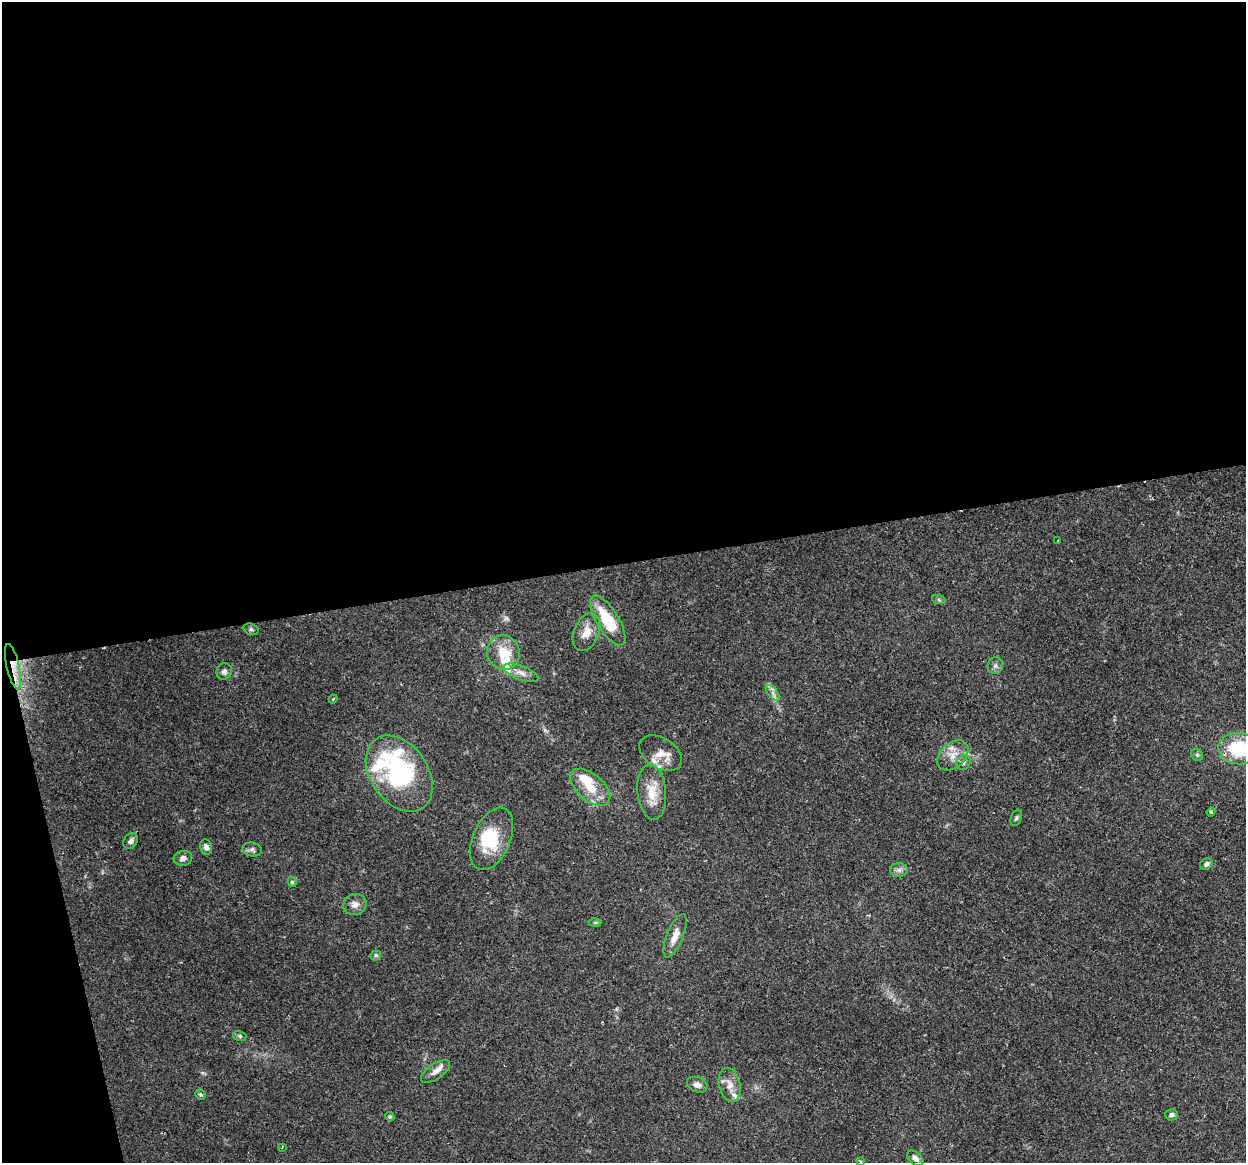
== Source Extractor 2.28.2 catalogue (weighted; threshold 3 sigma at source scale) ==
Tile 1 of 4 x 4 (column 1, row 1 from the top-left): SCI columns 1-1244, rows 3567-4727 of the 4977 x 4761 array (HDU 1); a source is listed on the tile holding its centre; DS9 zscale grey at full resolution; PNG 1248 x 1165 px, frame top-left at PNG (2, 2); each listed source drawn as its Kron ellipse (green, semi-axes under 4 px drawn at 4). Shown black and unused: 51% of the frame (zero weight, under 2 of 3 exposures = <1% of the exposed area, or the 3 px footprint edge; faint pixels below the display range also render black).
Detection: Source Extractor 2.28.2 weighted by HDU 2 'WHT'; one run over the whole footprint, this tile lists its part. Background 0.148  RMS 0.0061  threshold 0.0276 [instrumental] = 3 sigma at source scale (4.5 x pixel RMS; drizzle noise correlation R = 1.50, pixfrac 1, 0.0396/0.0396 arcsec/px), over >= 5 px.
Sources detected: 56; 1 too faint to see at this stretch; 1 inside a brighter object's white glare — neither listed nor drawn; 10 inside a brighter listed object's ellipse — not listed separately; the other 44 listed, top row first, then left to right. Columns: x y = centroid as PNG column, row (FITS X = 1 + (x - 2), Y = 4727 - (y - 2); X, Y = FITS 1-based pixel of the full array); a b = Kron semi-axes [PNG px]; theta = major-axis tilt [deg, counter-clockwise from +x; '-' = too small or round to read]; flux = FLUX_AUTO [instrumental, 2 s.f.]
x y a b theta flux
1058 540 3 2 - 0.5
939 600 7 4 -19 0.97
608 620 28 11 -58 27
251 629 8 5 -16 1.3
587 632 20 12 68 8
503 653 17 16 - 15
13 666 23 6 -77 9.5
995 666 8 7 - 2.2
224 672 8 7 - 2
521 673 18 7 -20 4.1
773 693 9 4 -52 2.3
333 699 4 3 - 0.59
1239 749 20 15 -6 33
661 753 23 15 -33 7.6
953 755 18 12 43 8
1197 755 6 5 - 1
963 763 8 6 48 1.8
399 774 42 29 -56 81
590 787 24 13 -41 13
652 792 28 14 -84 13
1211 812 4 4 - 0.96
1016 818 8 5 66 1.4
491 839 33 19 66 27
131 841 9 6 50 2.1
206 847 8 6 -78 2.8
252 849 10 7 -13 2.1
183 858 9 7 10 2.7
1206 864 7 5 32 1.9
899 870 9 7 1 2.3
292 882 5 4 - 1.3
355 904 11 10 - 4.2
595 922 6 4 1 0.77
675 936 23 8 68 7
376 955 5 5 - 1.1
240 1036 7 5 -15 1.1
435 1072 17 7 34 4.1
697 1085 10 7 -21 3.1
730 1085 17 10 -77 6.2
200 1094 5 4 - 0.96
1172 1115 6 5 - 2
390 1117 5 4 - 1.2
282 1147 3 2 - 0.7
915 1158 9 6 -40 3.1
860 1161 3 3 - 1.1
Overlapping masked pixels (flux is a lower limit): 1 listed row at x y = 13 666
Isophote crosses this tile's border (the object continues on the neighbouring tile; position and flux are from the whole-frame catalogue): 1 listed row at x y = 1239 749